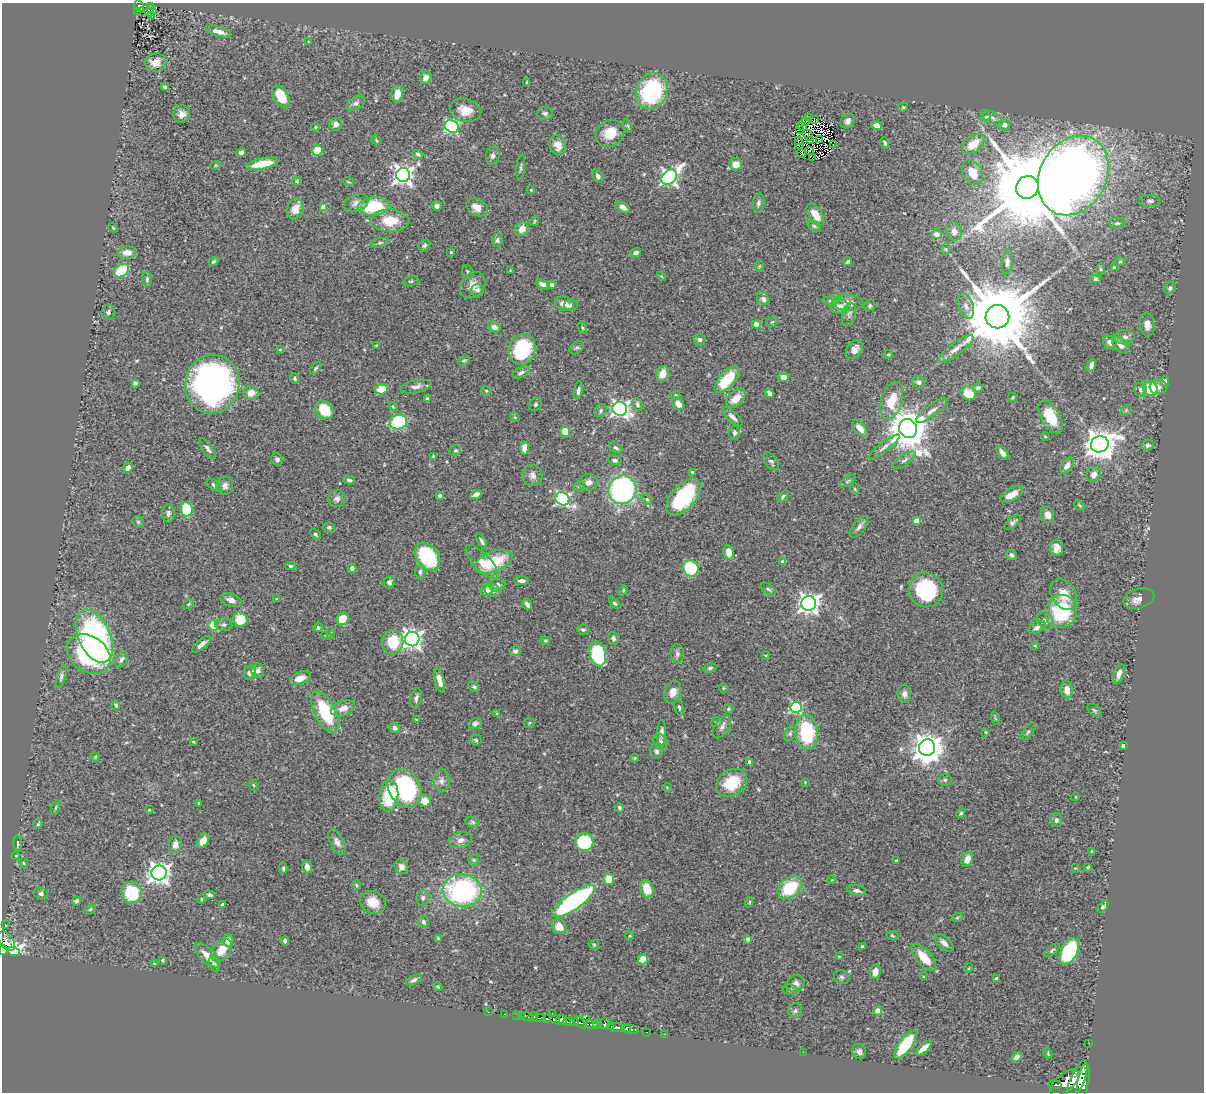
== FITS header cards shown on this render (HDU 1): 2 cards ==
NAXIS1  =                 1202
NAXIS2  =                 1090

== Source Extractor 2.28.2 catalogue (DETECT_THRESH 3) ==
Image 1202 x 1090 px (HDU 1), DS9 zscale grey, 1 PNG px = 1 image px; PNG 1206 x 1094 px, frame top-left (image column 1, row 1090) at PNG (2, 3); each listed source drawn as its Kron ellipse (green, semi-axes under 4 px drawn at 4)
Background 0.859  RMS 0.028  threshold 0.0829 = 3 sigma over >= 5 px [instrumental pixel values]
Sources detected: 448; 1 with non-positive FLUX_AUTO (blend fragments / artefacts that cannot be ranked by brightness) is neither listed nor drawn; the other 447 listed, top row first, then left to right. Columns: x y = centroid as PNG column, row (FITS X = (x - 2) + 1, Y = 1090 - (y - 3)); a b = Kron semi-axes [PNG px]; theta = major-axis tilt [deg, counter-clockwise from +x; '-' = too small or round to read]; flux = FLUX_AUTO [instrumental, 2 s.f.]
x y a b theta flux
139 6 6 4 -60 85
150 6 3 2 - 6.7
152 10 5 4 - 21
137 11 3 2 - 14
149 12 5 4 - 16
152 16 3 3 - 6.2
218 32 13 5 -15 15
309 42 3 2 - 1.5
156 62 11 9 9 22
426 78 6 5 - 9.9
527 82 4 3 - 2.4
165 87 4 3 - 3.6
652 91 18 15 66 170
397 94 8 6 79 20
281 96 12 7 -60 47
356 103 10 6 32 6.3
903 107 5 3 - 2.3
465 110 15 11 -14 25
545 113 8 6 -2 4.3
182 114 8 8 - 13
808 117 2 2 - 2.1
986 117 5 4 - 2.7
992 118 12 6 -26 7.5
814 119 2 2 - 280
806 121 2 2 - 1.4
848 121 8 6 57 7.3
336 124 6 6 - 10
1004 125 6 5 - 7.1
628 126 7 4 -71 2.9
802 126 5 2 - 0.008
877 126 5 4 - 13
316 127 5 3 - 1.8
452 127 8 6 -28 320
800 129 3 2 - 1.4
610 133 15 13 33 36
808 135 6 3 -66 2.8
820 139 2 2 - 2.3
376 140 5 4 - 2
799 140 2 2 - 2.7
810 141 3 2 - 2
885 143 6 3 -69 3.7
799 144 5 2 - 0.45
973 144 13 7 38 39
558 145 10 8 -66 18
833 145 2 2 - 3.5
317 150 5 5 - 35
809 150 4 2 - 0.49
241 152 5 4 - 6.2
801 153 5 2 - 2.1
418 154 5 4 - 4.1
493 156 9 6 78 6
813 158 3 2 - 0.91
262 164 16 5 11 52
736 164 6 6 - 21
216 165 6 3 18 1.9
521 168 12 3 84 3.5
972 173 13 9 -58 37
403 175 7 7 - 960
598 176 7 4 -64 7.4
1073 176 42 33 60 2600
669 177 8 6 41 580
297 181 4 3 - 2.7
348 182 6 2 -13 1.6
1027 187 11 11 - 36000
531 190 3 3 - 1.8
1150 201 10 6 -1 5.3
356 203 13 8 21 12
758 203 9 6 79 5.3
374 206 15 9 6 99
437 206 5 5 - 7.8
323 207 4 4 - 25
477 207 11 8 -26 18
623 207 7 5 -30 12
295 209 10 8 70 20
815 215 12 6 -55 25
390 221 19 11 -1 46
535 221 5 3 - 2.3
1117 223 8 5 -1 3.6
814 226 7 5 -35 4.1
113 228 5 3 - 1.7
522 229 7 6 - 18
954 231 9 7 -68 11
937 234 5 5 - 13
497 240 7 5 77 4.6
380 243 9 4 12 3.5
424 245 6 5 - 3.5
946 249 6 4 -89 2.9
451 252 3 3 - 2.5
636 252 5 4 - 5.5
127 253 9 6 3 17
213 261 5 4 - 3.1
847 261 4 3 - 3.8
1007 262 12 5 84 6.9
1120 262 5 3 - 2
759 266 6 4 88 2.2
1114 268 4 4 - 4.4
1101 269 6 4 -89 2.2
510 270 3 2 - 1.1
122 271 8 6 35 88
468 272 7 5 -61 3.9
661 276 5 3 - 1.7
147 279 8 5 89 3.7
1096 279 5 4 - 2.6
411 281 8 5 16 3.1
542 284 6 4 -23 8.1
473 285 14 11 47 18
552 285 4 3 - 5.6
1170 288 6 5 - 4.1
477 290 7 6 - 4.7
763 299 7 5 -46 7.3
831 300 8 4 1 3.7
848 303 15 8 -3 19
564 304 9 7 -16 13
571 305 7 5 11 5.3
870 306 5 5 - 3.1
966 306 13 7 -70 12
839 307 9 7 7 14
108 312 8 6 84 4.9
849 314 12 6 74 6.5
997 317 12 11 - 28000
772 322 6 5 - 2.8
756 324 5 4 - 9.5
1147 325 12 7 -83 12
494 327 6 5 - 9.9
582 328 6 4 -70 2.4
1125 337 10 7 6 7.9
700 339 6 6 - 4.9
1110 343 7 6 - 9.2
376 345 4 3 - 1.7
1121 345 9 6 -46 11
577 348 8 5 38 4.3
522 349 15 13 71 150
854 349 10 7 57 13
956 349 21 6 37 15
280 350 3 2 - 1.4
888 354 4 3 - 1.8
464 360 6 5 - 3.4
1091 365 6 4 70 8.7
315 368 7 4 49 2.7
521 372 9 5 25 5.6
662 374 8 6 69 19
783 377 5 4 - 11
294 379 5 4 - 2.6
727 380 16 7 48 77
1165 381 5 4 - 6.6
918 382 6 6 - 4.9
135 383 4 4 - 5
212 384 29 27 78 730
416 386 16 6 11 10
1158 387 9 7 4 6.9
978 388 5 4 - 4.5
382 389 6 5 - 43
1150 389 8 7 - 59
578 390 9 4 78 5.8
1141 390 7 6 - 5.8
486 391 5 4 - 2.1
251 393 8 7 - 18
769 393 5 4 - 7.2
968 393 8 6 -30 33
676 395 5 3 - 2.4
1013 397 4 4 - 2.5
427 399 4 3 - 2.6
736 399 11 7 42 23
892 401 19 10 74 53
535 404 7 5 46 3.5
637 404 6 5 - 4.4
678 404 7 5 -50 16
393 407 4 4 - 2.1
620 409 7 7 - 620
324 410 10 8 -44 47
1126 410 6 4 47 2.5
601 411 7 5 52 3.6
932 411 19 6 36 11
515 417 5 4 - 2.1
732 417 12 5 -44 8.5
1050 417 18 9 -60 50
398 422 9 7 15 170
860 428 10 5 -50 18
908 429 10 9 - 6300
565 431 5 4 - 31
734 433 7 5 -88 4.8
1045 437 3 3 - 1.8
1100 444 9 8 - 2900
1147 445 6 5 - 4.5
884 447 19 5 39 9
525 448 6 4 87 19
616 448 7 4 -24 3.6
208 449 12 5 -56 6.3
455 450 6 5 - 2.8
1002 453 8 4 -53 9.2
433 456 4 4 - 2
277 459 6 5 - 4.9
615 460 7 5 -16 4.6
904 460 13 5 34 6.9
771 462 10 6 -55 4.8
1067 466 9 5 55 10
128 468 5 4 - 8.2
692 472 4 3 - 2.3
1094 474 8 6 56 10
532 475 10 10 - 9.7
349 480 6 3 -14 3.6
848 481 8 4 36 3.1
588 482 9 8 - 11
214 485 8 5 -37 4.6
225 486 9 8 - 8.9
579 486 6 5 - 3.2
855 489 6 3 -71 2
622 490 14 14 - 430
476 494 6 4 29 11
439 495 4 3 - 6.2
1012 495 13 6 31 19
783 496 7 4 49 3.6
684 497 22 12 49 170
337 499 9 8 - 7.7
562 499 7 6 - 320
647 499 6 4 -47 3.5
1079 505 6 3 -44 2.2
187 509 7 6 - 88
168 513 9 6 90 6.6
1047 515 8 6 -78 13
917 521 4 4 - 26
138 522 6 5 - 2.9
1012 522 10 5 41 5.8
329 527 6 5 - 3
859 527 12 6 51 7.4
315 534 6 4 -49 3.8
482 541 8 4 -63 5.5
1057 548 8 6 -88 13
729 553 7 5 -80 19
1012 555 5 4 - 4.4
427 557 16 10 -54 140
482 562 22 8 -46 32
493 562 20 10 21 72
783 562 4 4 - 19
290 566 5 4 - 2.8
352 568 4 4 - 8
691 568 8 7 - 110
420 572 7 5 -90 4.7
522 581 7 4 -1 6.9
389 582 6 5 - 4.6
497 585 8 6 19 8.3
769 589 9 5 -37 4.3
487 590 7 5 43 18
493 590 8 6 -18 8.1
623 590 5 4 - 2.6
926 590 17 17 - 140
1064 594 16 12 -59 30
1139 598 16 9 15 13
276 599 3 3 - 2
231 600 11 6 -21 11
615 603 7 4 -44 3.3
809 603 7 7 - 1100
189 604 5 3 - 2.2
527 604 6 4 -59 5.7
1061 611 17 15 58 120
240 619 7 7 - 40
342 619 6 6 - 32
1046 621 9 7 -49 6.5
213 625 5 5 - 44
224 625 8 6 -4 5.6
1037 627 9 5 32 7.5
318 628 4 4 - 3.3
583 630 6 5 - 3.9
331 633 6 3 85 2.6
326 635 5 3 - 2
94 636 28 16 -66 480
613 638 6 5 - 4.9
412 639 7 7 - 990
545 641 4 4 - 2.5
393 642 12 10 80 59
202 644 12 4 39 9.8
1035 646 4 3 - 1.6
515 651 5 5 - 5.5
89 654 23 18 -35 190
598 654 13 8 -77 150
677 654 10 6 -85 6.2
766 656 4 4 - 1.9
122 659 9 5 60 7.1
710 668 7 4 16 3.3
258 670 7 6 - 7.5
250 672 7 5 64 9
1119 674 10 5 74 10
61 677 12 4 75 5.2
300 678 11 6 21 15
439 680 12 5 -74 15
474 687 6 4 -28 3.3
723 688 5 3 - 1.8
1067 690 9 6 -82 18
673 692 12 8 70 15
904 694 9 7 -85 9
416 698 10 5 76 6.4
116 705 5 4 - 3.7
679 707 8 4 -77 3.2
796 707 6 5 - 230
343 708 12 7 18 17
729 709 5 4 - 3
1094 710 8 5 -37 2.9
325 712 22 10 -63 110
497 713 4 3 - 1.5
995 718 6 4 -71 2.5
417 720 3 2 - 2.1
717 722 5 4 - 2.6
475 723 7 5 22 6.2
529 723 5 5 - 2.6
722 727 12 7 57 8
395 728 5 5 - 6.8
662 732 13 4 89 7.5
807 732 17 11 -84 140
986 732 3 3 - 1.8
1028 732 10 5 50 4.2
790 734 8 5 65 4.6
476 740 5 5 - 2.8
193 742 3 2 - 1.7
660 742 8 6 -62 6.4
1123 746 4 3 - 10
927 748 8 8 - 2700
656 751 7 6 - 5.3
95 757 4 4 - 2.1
635 758 4 3 - 2.2
749 762 4 4 - 10
945 780 7 5 4 4.3
441 781 11 8 -89 10
805 782 3 3 - 1.4
732 783 16 13 33 60
253 785 6 3 -69 1.8
667 787 4 4 - 1.8
405 788 20 15 -59 270
389 796 16 9 83 81
1076 797 4 2 - 1.3
425 801 6 5 - 28
199 803 3 3 - 2.2
55 808 8 3 71 2.5
619 808 5 4 - 4
149 810 3 3 - 1.9
961 813 4 4 - 3.7
1056 820 7 5 86 5.5
472 822 7 5 -17 3.7
38 824 5 4 - 3
461 840 11 7 18 9.7
203 841 8 5 59 17
337 842 14 7 -64 10
584 842 9 9 - 120
18 844 8 3 -86 3.1
175 845 8 6 78 13
1092 851 3 3 - 1.8
16 856 4 3 - 1.8
967 859 8 5 64 16
474 860 5 5 - 2.8
896 861 3 3 - 3.9
24 863 5 4 - 2.1
307 867 6 5 - 12
401 867 7 6 - 8.7
1088 867 3 3 - 2.5
283 868 6 4 -88 3.3
1075 868 3 3 - 1.3
159 873 7 7 - 1200
609 879 5 5 - 28
832 880 4 3 - 1.3
356 885 5 4 - 1.9
790 888 13 9 39 90
647 889 9 6 -71 37
856 890 10 5 -11 6.4
462 891 19 16 -5 300
41 893 7 5 -21 5.2
132 893 11 10 - 110
209 895 6 4 -5 3.5
423 898 8 6 83 4.9
201 899 4 3 - 1.6
76 901 5 4 - 5.6
574 901 25 8 35 340
373 902 13 11 -24 27
749 902 5 4 - 2
222 905 3 3 - 3.6
1103 907 7 3 50 4
90 909 6 4 43 2.9
957 918 6 3 20 2.4
423 922 6 5 - 4.8
5 924 3 2 - 7.5
559 926 8 7 - 20
630 936 5 3 - 1.6
892 936 6 3 -10 1.8
438 938 4 4 - 1.9
748 939 4 4 - 7.7
228 940 6 5 - 14
6 941 11 6 -51 110
285 941 4 3 - 4
944 943 11 6 -41 8.7
594 945 5 5 - 2.5
862 946 4 3 - 2.9
3 950 5 4 - 370
221 950 13 8 51 23
1052 950 9 4 40 3
13 951 6 3 -23 4700
1069 951 14 8 62 170
207 955 16 7 -42 18
839 957 3 2 - 1.6
924 957 17 7 -49 43
643 959 5 5 - 26
163 960 3 3 - 2.6
155 964 4 3 - 2
214 964 8 5 -67 5.4
969 968 5 3 - 1.5
875 972 7 5 80 15
842 977 8 6 -16 4.8
924 977 3 2 - 2.1
997 979 4 4 - 4.6
414 980 8 4 28 5.4
796 984 9 8 - 8.5
438 987 4 3 - 2.5
790 990 7 5 -17 4.3
795 1011 7 6 - 4.7
878 1011 4 4 - 35
488 1012 2 2 - 6.7
552 1013 2 2 - 20
505 1014 3 2 - 22
517 1015 2 2 - 8.4
521 1016 2 2 - 12
527 1017 7 3 -24 110
534 1017 3 2 - 120
585 1017 3 2 - 120
539 1018 7 3 -2 720
547 1019 4 3 - 640
555 1020 5 3 - 410
562 1020 6 4 13 1600
569 1022 6 3 -3 190
574 1022 4 3 - 150
580 1023 8 4 -35 490
597 1023 5 4 - 220
605 1023 6 5 - 210
591 1024 6 4 -1 420
611 1026 4 3 - 220
616 1027 8 4 -6 850
626 1028 5 3 - 990
631 1029 8 4 -8 500
647 1032 3 2 - 29
664 1034 2 2 - 12
1089 1043 2 2 - 9.2
905 1045 17 6 55 90
924 1048 10 4 41 19
859 1051 8 6 -64 6.1
803 1052 2 2 - 7.1
1048 1054 5 3 - 1.9
1017 1057 6 4 47 8
1077 1080 21 7 68 5100
1083 1081 18 5 78 4300
1065 1083 17 8 40 3700
1055 1085 6 3 -9 660
At the frame edge (FLAGS 8, measured only in part): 2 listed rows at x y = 6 941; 3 950
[1 non-positive-flux detection neither listed nor drawn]